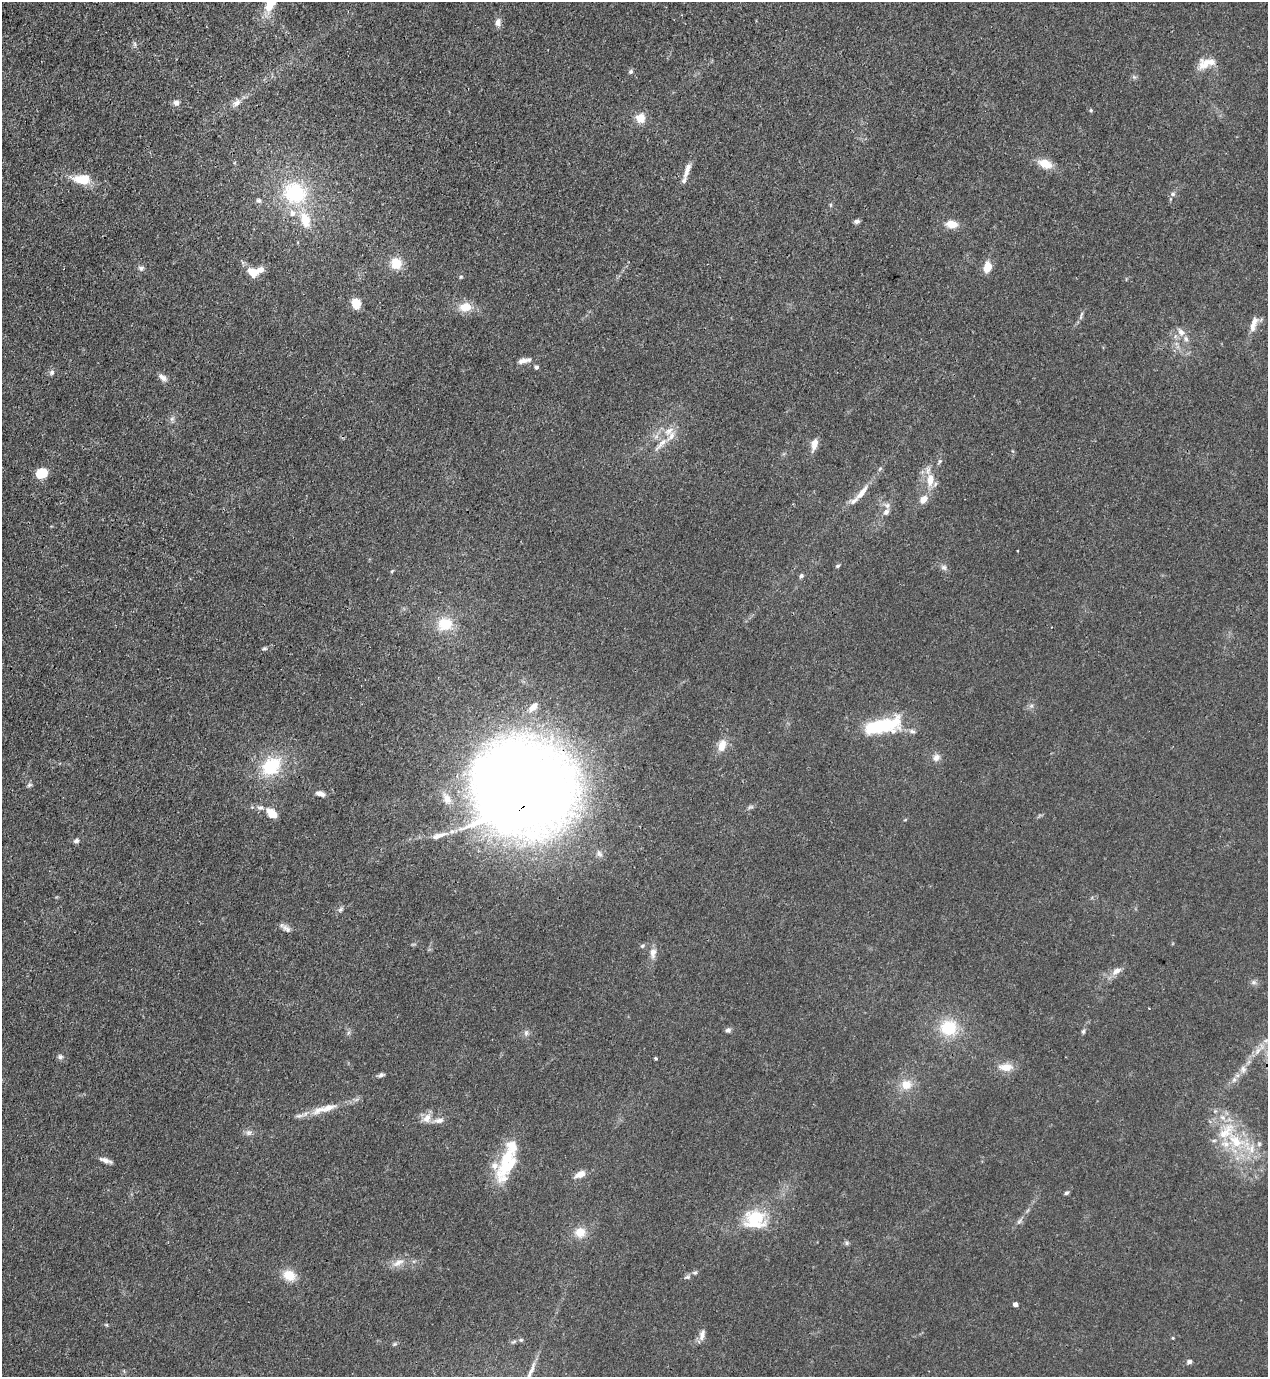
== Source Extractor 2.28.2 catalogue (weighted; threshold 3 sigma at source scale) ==
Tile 11 of 4 x 4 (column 3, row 3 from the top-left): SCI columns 2885-4150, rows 1416-2790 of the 5638 x 5578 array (HDU 1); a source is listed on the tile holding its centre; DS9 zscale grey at full resolution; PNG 1270 x 1379 px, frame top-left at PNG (2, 2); no overlay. Shown black and unused: <1% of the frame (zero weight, under 3 of 4 exposures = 7% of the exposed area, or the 3 px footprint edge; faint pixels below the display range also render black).
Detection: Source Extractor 2.28.2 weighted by HDU 2 'WHT'; one run over the whole footprint, this tile lists its part. Background 0.0148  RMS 0.0025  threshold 0.0113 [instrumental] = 3 sigma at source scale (4.5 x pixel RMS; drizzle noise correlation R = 1.50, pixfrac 1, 0.05/0.05 arcsec/px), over >= 5 px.
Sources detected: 124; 1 inside a brighter object's white glare — not listed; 18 inside a brighter listed object's ellipse — not listed separately; the other 105 listed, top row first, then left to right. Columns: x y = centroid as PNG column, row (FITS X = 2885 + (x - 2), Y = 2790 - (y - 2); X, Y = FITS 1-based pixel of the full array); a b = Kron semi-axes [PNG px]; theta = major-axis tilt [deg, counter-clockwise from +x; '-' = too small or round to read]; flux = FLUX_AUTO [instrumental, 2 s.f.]
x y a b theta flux
498 22 10 7 77 1.3
1206 63 23 12 15 4
631 72 6 5 - 0.6
176 103 8 7 - 1
236 103 14 8 40 1.7
1091 110 5 4 - 0.36
640 118 6 6 - 7
1045 164 16 10 -21 4
687 170 23 7 72 2.1
82 179 22 11 1 6
295 193 30 26 -20 20
1173 194 7 5 15 0.7
259 200 7 6 - 0.65
830 205 6 4 -89 0.34
305 220 23 13 -76 6.1
857 221 7 5 6 0.73
951 224 12 8 -8 3.3
396 263 12 12 - 4.8
987 267 12 7 78 3.7
141 268 8 6 -15 0.78
253 272 13 9 -19 4.3
461 277 5 4 - 0.34
356 303 8 7 - 6.6
465 307 15 12 7 4
1081 316 14 4 72 0.73
1254 321 12 9 70 1.6
1181 332 11 8 -56 1.7
522 361 16 7 9 1.7
536 367 5 5 - 0.67
52 373 7 6 - 0.76
163 377 14 7 -38 1.2
172 418 7 4 20 0.55
669 431 16 11 40 2.9
661 444 28 6 45 2.5
814 444 14 7 78 2.3
939 461 8 5 58 0.47
41 473 8 7 - 8.8
930 482 14 10 71 2.9
862 492 18 6 51 2.7
923 500 10 7 53 2.3
887 505 8 7 - 1
838 566 6 4 37 0.46
944 567 9 7 -35 0.87
392 571 5 4 - 0.28
801 576 6 4 62 0.59
445 624 21 18 6 7
264 648 6 5 - 0.43
1031 706 7 4 18 0.51
533 707 15 8 49 2.1
882 726 37 13 12 22
912 731 9 6 -26 0.81
722 745 15 9 73 3.1
936 757 10 9 - 1.4
271 766 30 23 39 13
29 785 7 5 17 0.53
525 788 76 71 -4 470
320 793 11 6 -15 1.3
447 799 16 10 -59 2.4
260 807 9 5 5 0.84
750 807 10 4 21 0.58
272 813 13 9 -43 3.3
438 836 24 7 18 2.9
76 841 8 6 15 0.71
599 854 10 7 -42 1.1
340 909 8 5 36 0.63
286 929 15 6 -39 1.2
642 946 7 5 32 0.51
653 953 13 8 85 1.8
1116 971 15 8 32 2
1254 982 8 6 -2 0.73
949 1028 20 18 -3 10
728 1030 7 6 - 0.73
1083 1031 6 5 - 0.44
526 1033 9 6 80 0.79
60 1057 7 6 - 0.7
655 1058 3 3 - 0.43
1006 1067 20 10 0 3.2
1243 1069 11 7 88 1.2
381 1075 7 5 10 0.71
1234 1080 8 6 69 0.88
906 1085 14 13 - 3.8
325 1109 44 9 17 5.7
427 1118 14 10 58 2.3
1222 1118 10 7 -38 1.6
439 1120 15 7 9 1.6
248 1133 9 8 - 0.95
1236 1141 29 15 -40 11
1259 1144 7 6 - 0.61
104 1160 14 6 -17 1.3
505 1168 49 20 64 11
580 1174 15 8 22 2.1
1066 1193 6 5 - 0.5
753 1219 25 20 -67 11
1019 1221 12 5 56 0.92
580 1232 13 12 - 3.6
847 1243 6 5 - 0.52
398 1263 19 8 28 2.4
289 1275 14 11 -23 4.5
687 1277 10 5 14 0.68
1015 1304 4 4 - 1.6
702 1335 15 7 77 1.5
1173 1338 4 4 - 0.24
521 1340 6 5 - 0.44
395 1344 6 5 - 0.4
1189 1362 7 5 27 0.73
Overlapping masked pixels (flux is a lower limit): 1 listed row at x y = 525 788